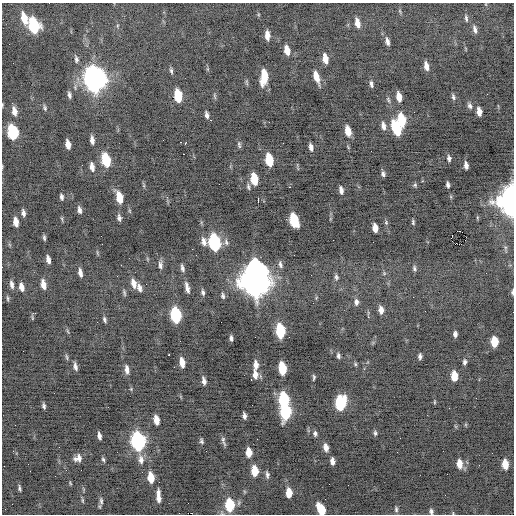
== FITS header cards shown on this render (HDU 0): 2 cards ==
NAXIS1  =                  512 / Axis length
NAXIS2  =                  512 / Axis length

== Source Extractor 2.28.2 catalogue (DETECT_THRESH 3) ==
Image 512 x 512 px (HDU 0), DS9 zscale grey, 1 PNG px = 1 image px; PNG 516 x 516 px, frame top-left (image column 1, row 512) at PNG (2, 3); no overlay
Background -0.32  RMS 0.8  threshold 2.39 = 3 sigma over >= 5 px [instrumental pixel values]
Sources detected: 168; all 168 listed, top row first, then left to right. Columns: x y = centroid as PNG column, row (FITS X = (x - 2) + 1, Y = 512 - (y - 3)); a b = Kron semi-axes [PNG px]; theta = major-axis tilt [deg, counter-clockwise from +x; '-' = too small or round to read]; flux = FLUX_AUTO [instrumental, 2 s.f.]
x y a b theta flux
400 11 6 4 -71 60
24 18 14 7 -74 830
466 18 8 3 -78 97
357 23 10 5 -76 400
34 26 11 7 -75 4400
475 29 10 4 -77 170
267 36 8 4 -85 390
387 42 9 5 -76 210
287 50 9 5 -78 530
76 59 10 5 -80 140
325 59 9 5 -79 530
13 63 2 2 - 37
426 66 9 4 -79 330
171 71 8 4 -80 110
264 77 13 6 84 1400
316 77 12 5 -72 560
95 79 13 9 -78 35000
371 84 8 4 -80 140
69 95 6 3 -78 150
178 96 10 5 -80 1800
214 96 9 3 -79 79
399 97 9 5 -80 480
453 97 8 4 -74 120
388 100 9 4 -67 110
2 105 5 2 - 48
470 106 8 6 -63 160
45 108 8 4 -77 97
14 111 11 6 -78 350
479 111 8 4 -82 390
207 115 7 3 -78 160
211 120 2 2 - 160
402 120 11 6 -81 2000
383 126 10 5 -79 240
396 128 14 7 -66 2100
348 131 9 5 -77 660
12 132 10 7 -80 3600
92 140 8 4 -82 250
181 142 3 2 - 390
186 142 4 2 - 350
68 144 8 4 -78 400
239 145 9 5 -83 110
311 147 7 4 -78 220
183 154 2 2 - 250
449 158 7 5 -84 150
106 160 10 6 -77 2100
269 160 10 5 -79 1800
82 165 3 2 - 43
466 165 7 4 -80 270
92 167 9 5 -80 310
383 174 6 5 - 140
254 179 9 5 -79 1300
415 185 6 5 - 86
448 185 6 3 -80 140
248 187 8 4 -80 110
289 187 2 2 - 260
341 190 7 4 -80 230
61 197 6 3 -81 150
119 197 10 6 -76 990
451 197 6 4 -72 57
511 201 15 10 -90 28000
79 210 8 4 -79 180
130 211 6 3 -71 60
23 213 7 4 -81 160
119 218 7 4 -80 160
62 219 6 4 -72 64
294 220 10 6 -74 2800
16 222 8 4 -82 460
386 222 6 5 - 84
413 222 6 3 -84 88
375 228 8 5 -81 440
459 231 4 2 - 200
451 237 4 2 - 13
44 238 6 3 -84 97
333 240 2 2 - 50
204 242 11 7 -75 280
215 242 11 6 -79 7100
226 242 10 5 -74 170
455 244 2 2 - 42
461 244 3 2 - 210
192 249 2 2 - 41
48 259 7 4 -77 250
280 264 8 4 -79 140
160 265 11 6 -83 200
182 268 10 4 -76 160
414 268 7 5 -80 110
80 273 8 4 -80 240
384 273 5 5 - 77
336 277 7 5 -73 120
255 282 16 11 -86 76000
133 283 11 6 -73 360
12 284 10 5 -81 200
43 284 10 5 -79 390
21 287 9 5 -77 320
139 288 9 5 -69 230
187 288 9 4 -73 380
203 292 7 4 -77 140
512 292 6 3 84 100
124 293 9 4 -77 92
223 296 8 5 -83 130
7 298 8 3 -85 80
356 302 9 6 -85 200
381 310 8 5 -84 330
33 313 4 4 - 60
176 315 10 6 -80 4700
368 317 2 2 - 300
105 320 7 4 -74 110
221 322 2 2 - 24
280 331 10 6 -83 3100
455 334 6 4 -90 160
231 338 5 3 - 130
180 341 3 2 - 50
494 342 8 5 -88 1000
169 355 3 2 - 480
338 356 7 4 -76 120
420 356 5 4 - 140
67 357 9 3 -79 86
182 362 9 4 -81 510
464 362 6 4 84 130
355 364 5 4 - 66
256 365 9 6 90 310
75 366 8 4 -78 190
282 368 9 5 -83 2000
127 369 10 5 -82 260
255 374 10 6 -88 370
454 376 8 5 -89 860
314 377 7 3 82 80
251 380 3 2 - 95
204 381 8 4 -79 220
131 389 4 4 - 52
284 399 10 6 -84 3600
434 402 5 3 - 50
340 403 10 7 84 5000
44 406 6 3 -82 120
108 407 3 2 - 83
286 412 10 7 89 5000
244 416 6 4 -82 190
156 420 8 5 -77 530
375 433 7 4 -83 110
315 434 7 5 -84 140
99 436 7 4 -78 210
400 438 2 2 - 26
138 441 11 7 -81 11000
201 441 6 3 -71 97
223 441 11 3 -75 150
59 447 2 2 - 38
326 447 7 5 -80 350
249 452 8 5 -86 660
78 458 10 8 19 330
103 459 7 5 -71 99
141 459 13 7 -78 310
332 461 6 4 -84 280
459 464 9 5 -85 530
505 464 8 5 -85 820
254 471 9 6 -86 920
267 475 10 5 -83 150
151 477 9 5 -82 910
70 483 5 3 - 54
329 484 2 2 - 22
19 488 7 3 -80 100
289 493 8 5 -88 710
158 496 12 4 -87 380
83 500 7 3 -81 73
101 501 11 5 -85 160
12 504 2 2 - 27
230 505 9 6 -87 2400
321 509 10 6 -63 1300
396 509 7 4 -89 110
431 511 6 4 -81 120
At the frame edge (FLAGS 8, measured only in part): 6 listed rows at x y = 2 105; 511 201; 512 292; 230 505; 321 509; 431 511